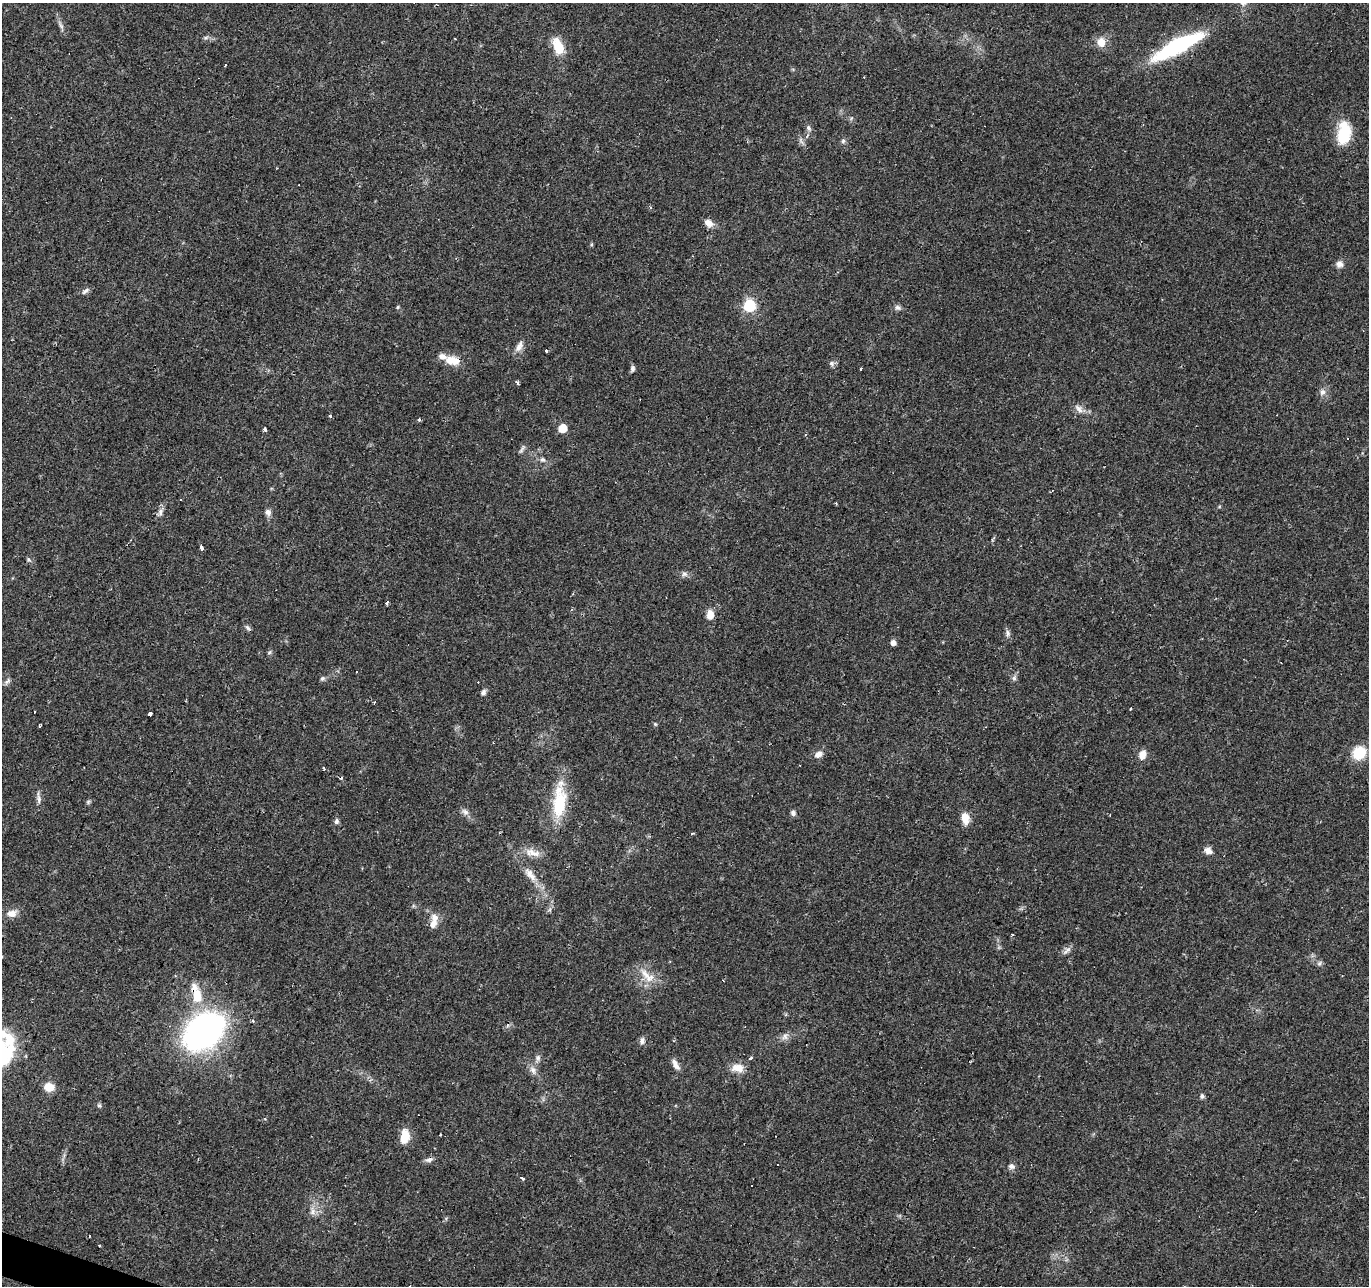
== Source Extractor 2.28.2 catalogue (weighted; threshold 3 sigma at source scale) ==
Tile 7 of 4 x 4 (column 3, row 2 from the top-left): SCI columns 2737-4103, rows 2776-4059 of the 5474 x 5616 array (HDU 1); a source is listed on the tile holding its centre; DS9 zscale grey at full resolution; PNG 1371 x 1288 px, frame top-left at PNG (2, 3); no overlay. Shown black and unused: <1% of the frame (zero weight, under 2 of 3 exposures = <1% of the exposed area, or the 3 px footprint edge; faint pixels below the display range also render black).
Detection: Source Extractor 2.28.2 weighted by HDU 2 'WHT'; one run over the whole footprint, this tile lists its part. Background 0.066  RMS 0.0056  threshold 0.025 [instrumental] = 3 sigma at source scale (4.5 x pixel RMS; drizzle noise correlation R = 1.50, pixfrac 1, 0.0396/0.0396 arcsec/px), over >= 5 px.
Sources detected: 108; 15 cosmic-ray / hot-pixel residue — not listed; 3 inside a brighter listed object's ellipse — not listed separately; the other 90 listed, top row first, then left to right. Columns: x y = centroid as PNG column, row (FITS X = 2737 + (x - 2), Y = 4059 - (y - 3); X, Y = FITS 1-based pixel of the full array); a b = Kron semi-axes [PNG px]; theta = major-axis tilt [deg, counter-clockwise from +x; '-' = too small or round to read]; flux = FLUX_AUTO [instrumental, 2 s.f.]
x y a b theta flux
61 26 10 4 -55 1.6
206 37 6 4 19 0.99
1101 42 10 9 - 6.5
558 46 17 9 -68 14
1177 46 57 13 28 58
808 128 8 6 -53 1.5
1344 134 22 14 81 21
843 141 6 6 - 1.2
708 223 11 7 -33 4.1
1339 264 9 8 - 2.6
85 291 11 5 35 1.7
749 305 6 6 - 57
398 307 6 4 88 0.65
898 308 9 6 -31 1.7
519 346 17 8 64 3.6
547 351 3 3 - 3.3
452 360 17 10 -9 9.4
832 363 7 7 - 1.5
632 368 8 5 79 1.4
861 369 4 3 - 1.3
518 383 4 3 - 2.1
1322 392 9 7 78 2.4
1079 408 15 7 -44 3.1
331 416 3 3 - 2.8
419 419 4 4 - 1.2
562 428 6 6 - 12
265 429 4 3 - 1.5
1347 438 2 2 - 0.43
522 449 14 3 57 1.3
542 459 8 4 37 1.2
1052 491 4 2 - 0.46
181 499 3 3 - 0.92
160 512 11 5 -90 2.2
268 512 9 8 - 2.2
202 548 4 3 - 2.3
29 559 7 4 -45 0.9
684 574 8 7 - 1.8
710 614 11 8 88 4.9
248 628 10 4 -45 1.2
1008 633 9 6 -89 1.7
893 643 5 5 - 2.8
269 652 6 4 31 0.85
322 678 7 6 - 1.1
1014 678 6 6 - 1.4
7 681 10 5 50 1.5
483 692 8 5 58 1.5
1131 709 3 3 - 2
34 712 3 2 - 0.61
150 714 3 3 - 8.6
655 724 5 4 - 0.65
39 726 3 3 - 2.2
1359 753 12 11 - 17
818 754 10 7 32 3.2
1142 755 10 8 58 5
324 769 4 2 - 1.3
39 798 18 5 -82 2.3
559 801 47 16 85 25
88 802 5 5 - 0.89
465 812 11 6 -37 2.2
793 813 7 6 - 1.6
965 818 14 9 -79 6.2
336 821 7 6 - 1.4
692 834 4 3 - 1.8
1208 851 10 8 -28 3
533 853 24 8 -17 5.7
529 873 15 9 -55 4.8
12 913 13 9 12 4.2
435 918 13 10 -52 4.4
1012 934 3 3 - 1.6
1067 951 14 5 37 2.1
1319 963 7 6 - 1.2
646 974 19 8 -52 6.8
196 994 28 11 -74 14
253 1021 5 3 - 0.64
204 1031 26 18 38 290
784 1036 11 5 50 2.1
642 1041 10 6 86 1.9
538 1058 9 6 -80 1.7
751 1058 3 3 - 1.9
676 1064 16 6 -60 3.2
738 1068 17 10 -4 6.2
533 1070 9 8 - 2.6
49 1087 14 11 -2 5.2
1202 1096 7 5 -74 1.2
99 1105 6 5 - 0.92
405 1136 15 9 81 9.4
429 1160 11 6 19 2.1
1011 1166 10 7 -8 2
522 1178 4 3 - 1.7
312 1211 13 7 86 3.2
Overlapping masked pixels (flux is a lower limit): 2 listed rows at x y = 452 360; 196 994